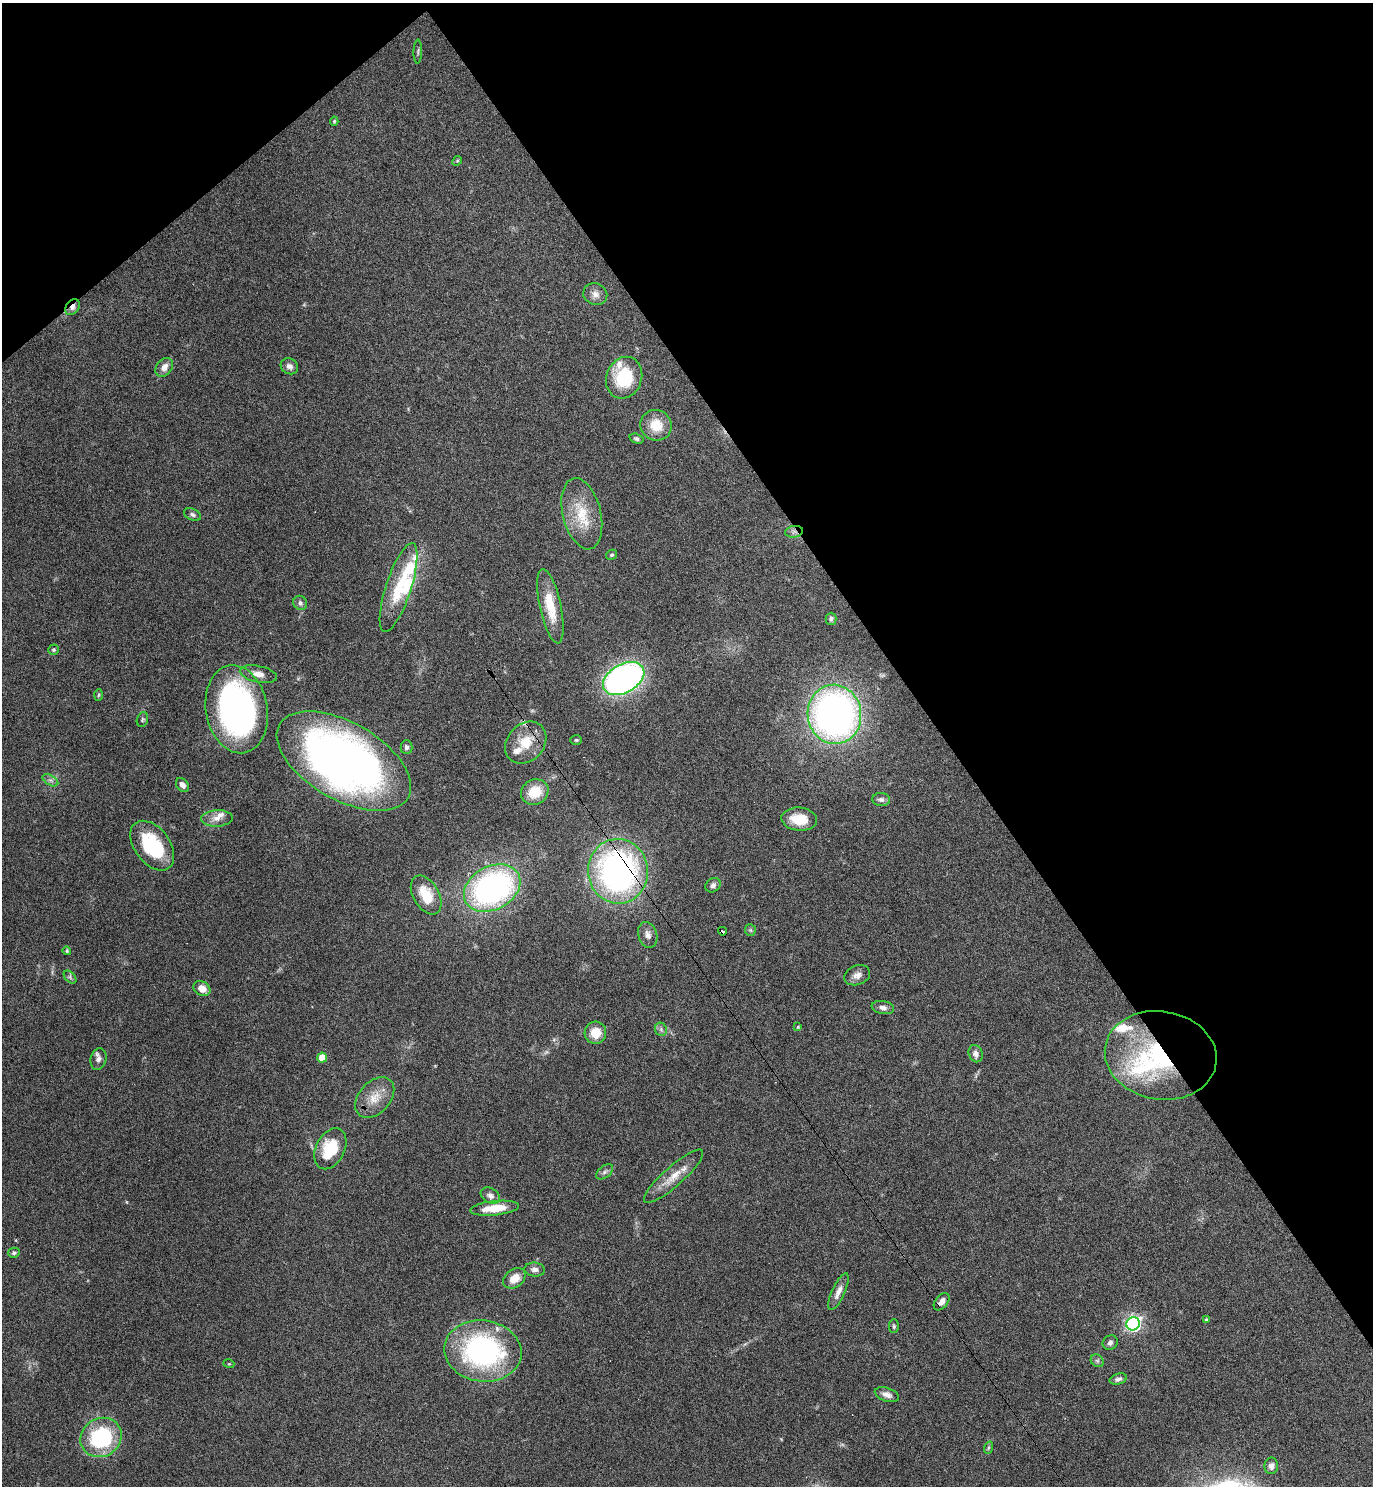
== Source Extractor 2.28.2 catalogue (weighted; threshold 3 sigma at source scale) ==
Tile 3 of 4 x 4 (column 3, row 1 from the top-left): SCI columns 2937-4307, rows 4504-5987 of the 6013 x 6036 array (HDU 1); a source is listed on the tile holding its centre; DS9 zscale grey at full resolution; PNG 1375 x 1488 px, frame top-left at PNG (2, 3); each listed source drawn as its Kron ellipse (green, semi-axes under 4 px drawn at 4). Shown black and unused: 35% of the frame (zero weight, under 4 of 7 exposures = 3% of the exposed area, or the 3 px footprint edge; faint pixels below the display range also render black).
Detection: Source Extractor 2.28.2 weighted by HDU 2 'WHT'; one run over the whole footprint, this tile lists its part. Background 0.0469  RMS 0.0039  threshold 0.0159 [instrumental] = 3 sigma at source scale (4.09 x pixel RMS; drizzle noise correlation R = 1.36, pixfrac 0.8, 0.05/0.05 arcsec/px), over >= 5 px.
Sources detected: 90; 1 too faint to see at this stretch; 1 inside a brighter object's white glare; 1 cosmic-ray / hot-pixel residue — neither listed nor drawn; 9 inside a brighter listed object's ellipse — not listed separately; the other 78 listed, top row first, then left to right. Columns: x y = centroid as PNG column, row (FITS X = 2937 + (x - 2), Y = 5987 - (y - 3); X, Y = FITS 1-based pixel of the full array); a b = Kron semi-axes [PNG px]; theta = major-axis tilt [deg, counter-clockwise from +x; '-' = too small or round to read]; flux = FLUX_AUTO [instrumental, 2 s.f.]
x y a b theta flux
418 52 12 2 89 0.63
334 121 4 4 - 0.45
457 161 5 4 - 0.45
595 294 12 10 -22 2.3
73 307 8 6 55 1.6
289 366 9 7 -29 1.6
164 367 10 7 51 2.6
624 378 21 17 68 19
656 425 16 15 - 7.6
636 439 7 5 -18 0.78
192 514 9 5 -27 0.93
582 514 36 19 -76 13
794 532 9 6 8 1.2
611 555 6 4 30 0.59
399 587 46 12 72 15
300 603 7 6 - 1.2
550 606 38 10 -78 11
831 619 6 5 - 0.93
54 650 5 5 - 0.66
258 674 19 8 -12 3.4
624 679 22 14 30 130
99 695 6 4 87 0.45
237 709 44 31 -80 100
834 714 30 27 -82 160
142 720 7 5 72 0.67
576 740 6 5 - 0.54
526 743 23 18 47 9.9
406 747 7 6 - 1.2
344 761 74 38 -30 220
50 780 8 5 -31 1.1
182 785 8 5 -52 1.6
535 792 14 12 30 8.2
881 799 9 6 -5 1.2
217 818 16 8 3 2.8
799 819 18 11 -5 7.8
152 846 28 17 -53 23
618 871 32 30 -82 120
713 885 8 6 38 1.2
492 888 30 21 28 96
426 895 21 13 -60 11
750 930 6 5 - 0.6
722 931 4 3 - 6.8
648 935 13 9 -73 2.2
67 951 4 4 - 0.61
857 975 13 9 21 2.3
70 977 8 4 -46 0.76
202 989 9 7 -31 3.6
883 1007 11 6 -8 1.6
798 1027 4 3 - 0.4
661 1029 7 6 - 0.93
595 1033 11 10 - 5.9
976 1054 9 7 -70 1.7
1161 1055 56 44 -10 54
322 1058 5 5 - 6.3
98 1059 11 7 77 1.7
375 1098 23 15 48 6.7
330 1149 22 14 63 15
605 1172 10 5 38 1.1
674 1176 38 10 42 6.6
490 1196 10 7 -30 1.7
495 1208 24 7 6 8.2
14 1253 6 5 - 0.83
535 1270 10 7 -6 1.6
514 1278 12 9 37 5.5
838 1292 20 6 65 2.9
942 1302 10 6 51 2.4
1206 1320 4 3 - 0.52
1133 1324 7 6 - 93
894 1326 7 5 90 0.63
1110 1343 8 7 - 1.1
483 1351 39 30 -8 74
1097 1361 7 5 -44 0.78
229 1364 5 3 - 0.33
1118 1379 9 5 17 1.2
887 1395 12 6 -18 1.9
101 1437 21 19 33 35
988 1448 6 4 72 0.52
1271 1466 8 7 - 1.5
Overlapping masked pixels (flux is a lower limit): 7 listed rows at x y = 73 307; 794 532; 526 743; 618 871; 722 931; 1161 1055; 942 1302